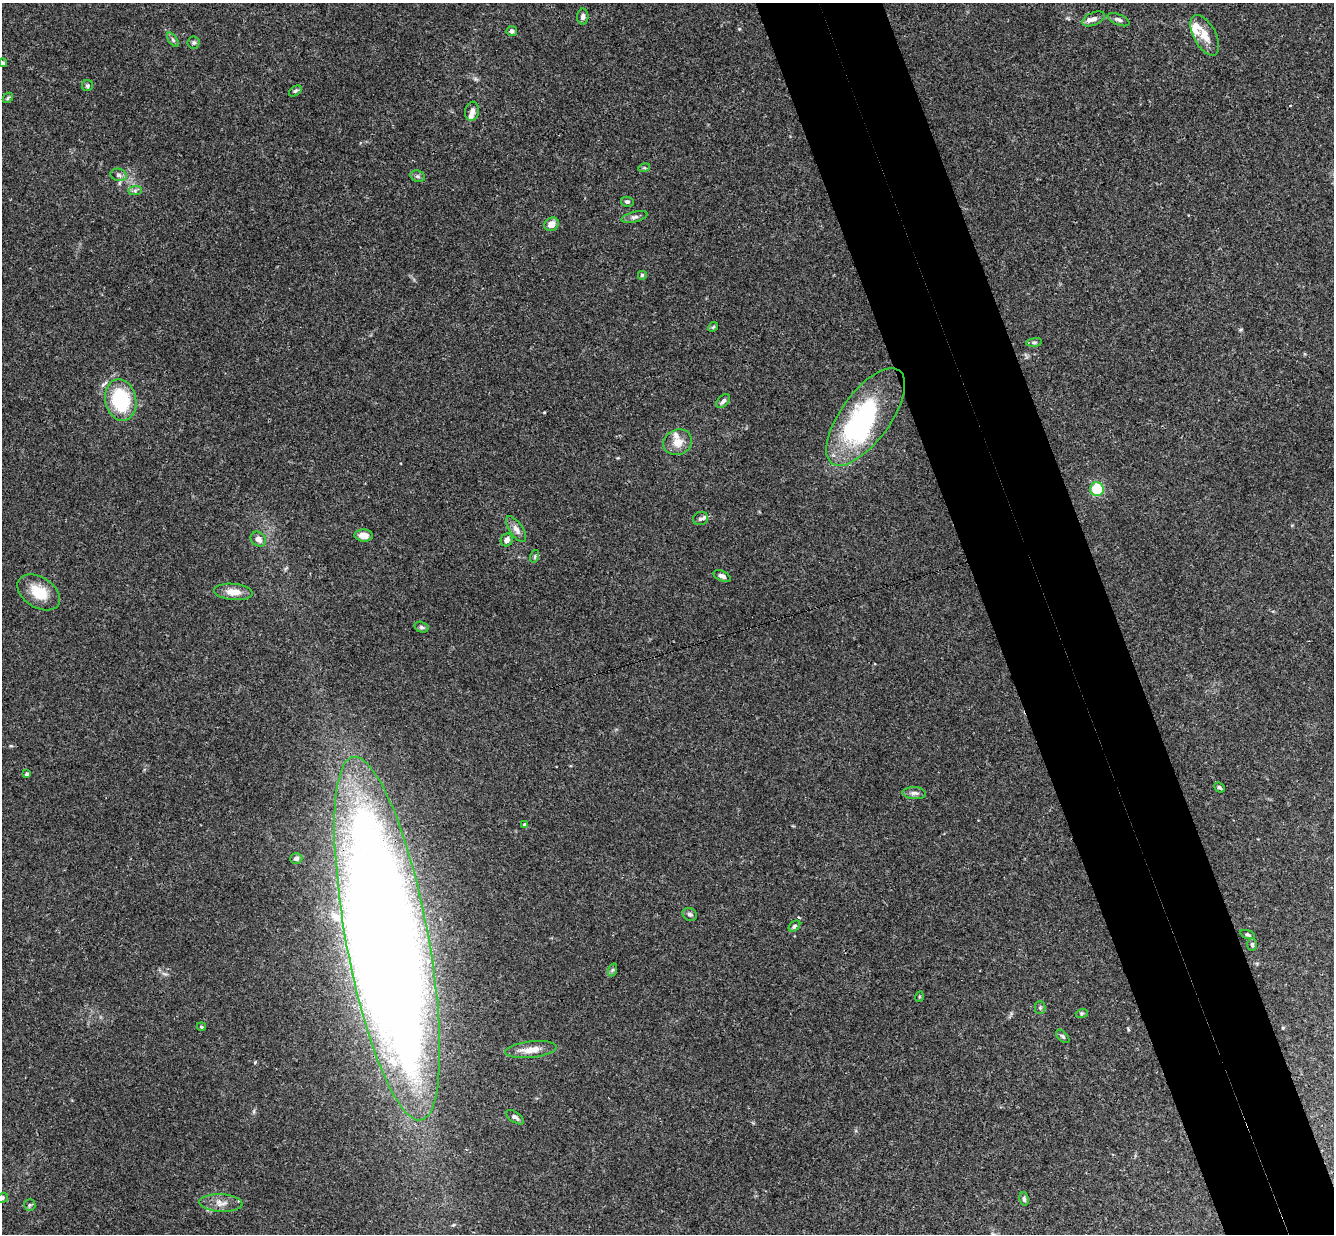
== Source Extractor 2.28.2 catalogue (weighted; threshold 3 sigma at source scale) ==
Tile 6 of 4 x 4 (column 2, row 2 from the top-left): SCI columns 1390-2721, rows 2758-3989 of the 5439 x 5389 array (HDU 1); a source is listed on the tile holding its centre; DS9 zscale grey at full resolution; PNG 1336 x 1236 px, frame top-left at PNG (2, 3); each listed source drawn as its Kron ellipse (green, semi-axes under 4 px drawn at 4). Shown black and unused: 9% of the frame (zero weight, under 3 of 4 exposures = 6% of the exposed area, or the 3 px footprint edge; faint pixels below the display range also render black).
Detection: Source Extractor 2.28.2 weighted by HDU 2 'WHT'; one run over the whole footprint, this tile lists its part. Background 0.0454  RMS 0.0027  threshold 0.0124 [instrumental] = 3 sigma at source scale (4.5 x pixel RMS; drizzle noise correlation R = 1.50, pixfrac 1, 0.05/0.05 arcsec/px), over >= 5 px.
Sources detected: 68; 2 inside a brighter object's white glare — neither listed nor drawn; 7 inside a brighter listed object's ellipse — not listed separately; the other 59 listed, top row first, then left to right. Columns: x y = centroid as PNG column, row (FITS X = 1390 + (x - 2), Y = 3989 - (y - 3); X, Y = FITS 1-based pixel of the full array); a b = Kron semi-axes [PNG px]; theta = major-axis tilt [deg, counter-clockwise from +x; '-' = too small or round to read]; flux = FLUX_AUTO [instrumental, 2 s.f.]
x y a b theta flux
583 17 8 6 90 0.92
1093 19 12 6 22 1.5
1118 20 11 5 -23 0.83
512 31 5 5 - 0.86
1205 35 22 11 -61 3.8
173 40 8 4 -54 0.51
194 43 6 6 - 0.51
3 63 4 4 - 0.44
87 86 5 5 - 0.53
295 91 7 4 36 0.48
8 98 6 4 46 0.35
472 111 9 7 82 1.4
644 168 6 3 16 0.31
119 175 8 6 -16 0.85
418 176 7 5 -20 0.58
135 191 7 4 1 0.59
627 202 6 5 - 0.62
634 217 13 5 13 0.89
552 224 7 6 - 2.3
642 275 5 5 - 0.43
713 327 5 4 - 0.34
1034 342 8 4 8 0.51
121 400 21 15 -78 18
723 401 8 5 46 0.86
866 417 57 24 54 48
678 442 15 12 25 3.3
1097 489 7 6 - 9.3
700 519 8 6 24 0.68
516 529 15 6 -56 1.5
364 535 9 6 -3 2.3
258 539 8 6 -42 1.7
507 540 6 6 - 1.4
535 556 6 4 72 0.42
722 576 9 5 -24 0.87
39 592 23 15 -32 6.7
233 592 19 8 -5 3
421 627 7 5 -16 0.54
26 774 4 4 - 0.51
1219 787 5 4 - 0.43
914 793 12 6 -4 1
525 825 4 4 - 0.98
296 858 6 5 - 0.85
690 914 8 6 -28 0.69
794 926 6 4 42 0.51
1248 935 7 4 -17 0.46
387 938 185 41 -79 790
1252 945 6 4 -90 0.53
612 970 6 4 71 0.46
919 997 5 3 - 0.27
1040 1008 6 5 - 0.46
1082 1013 6 4 18 0.37
201 1027 4 4 - 0.42
1063 1036 8 5 -45 0.49
531 1050 26 8 6 3.5
515 1117 10 5 -34 1
2 1198 6 4 35 0.45
1024 1199 7 4 -82 0.61
221 1203 22 8 -3 2.4
30 1205 6 5 - 0.48
Overlapping masked pixels (flux is a lower limit): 1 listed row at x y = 387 938
Isophote crosses this tile's border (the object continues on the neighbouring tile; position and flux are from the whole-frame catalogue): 2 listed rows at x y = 3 63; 2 1198